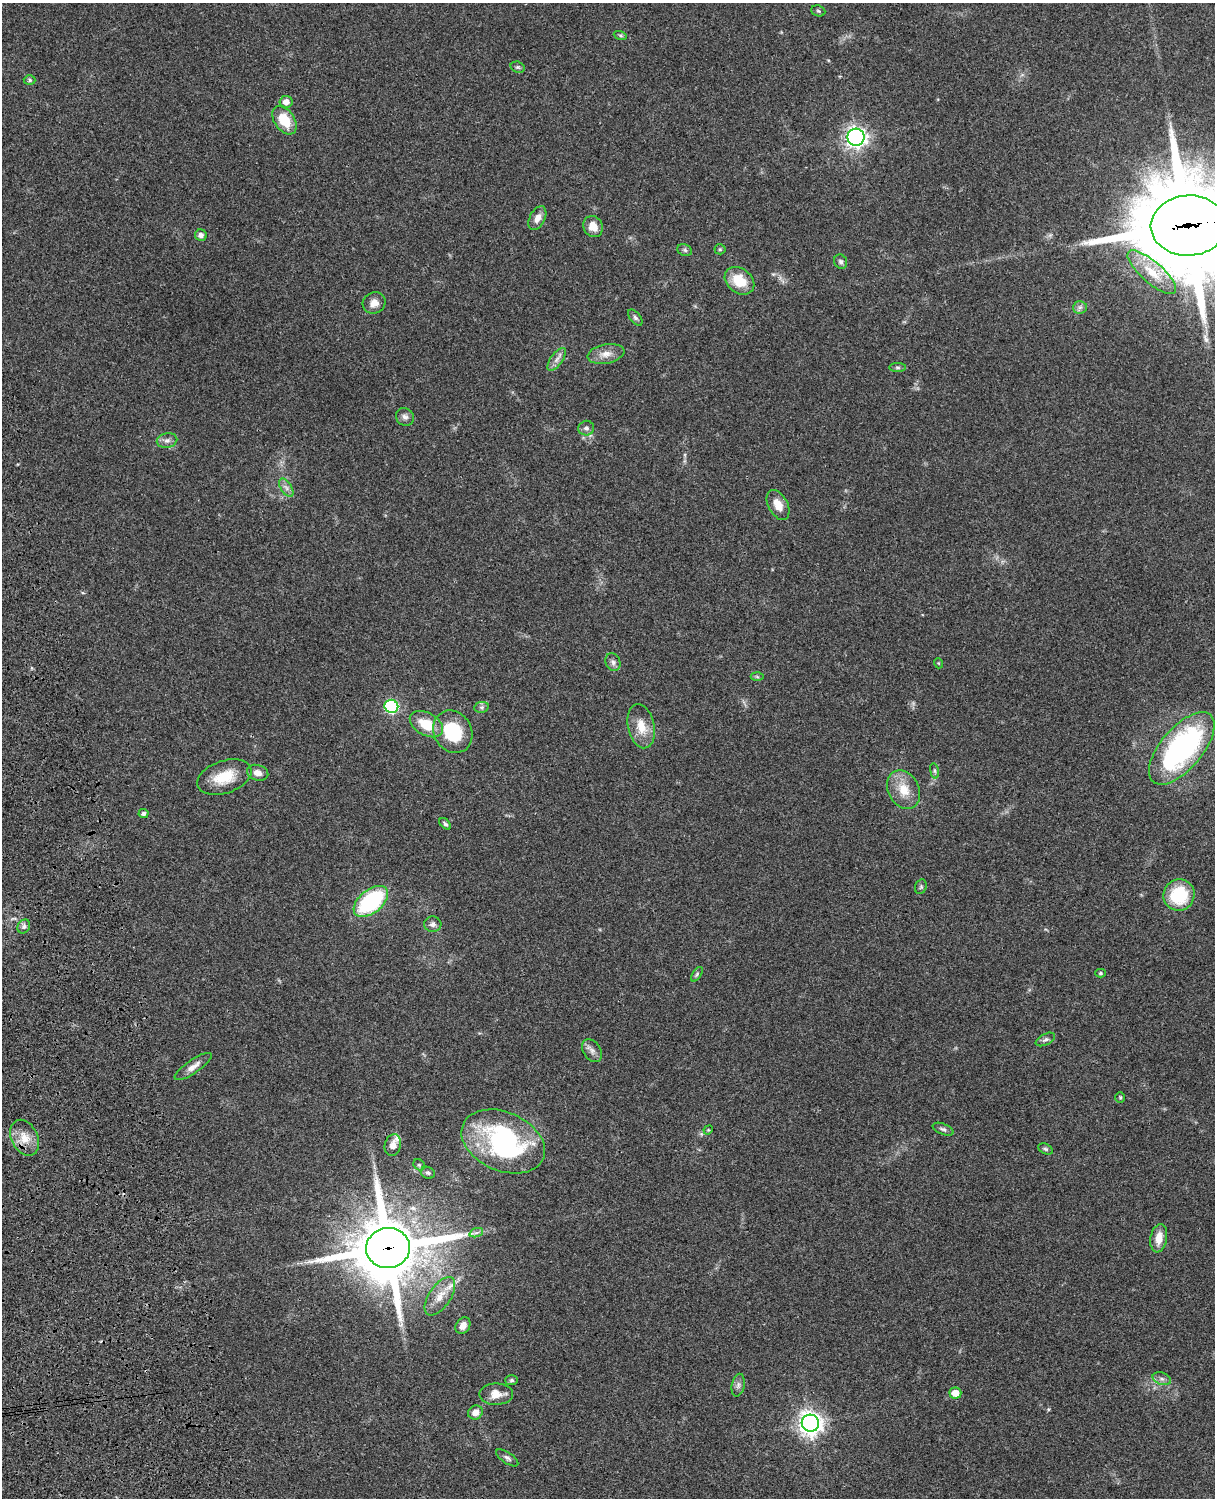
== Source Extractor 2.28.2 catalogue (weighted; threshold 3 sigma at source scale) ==
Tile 7 of 4 x 3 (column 3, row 2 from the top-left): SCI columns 2544-3756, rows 1773-3268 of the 5087 x 4928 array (HDU 1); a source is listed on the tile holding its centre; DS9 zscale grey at full resolution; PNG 1217 x 1500 px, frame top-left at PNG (2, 3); each listed source drawn as its Kron ellipse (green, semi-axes under 4 px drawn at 4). Shown black and unused: <1% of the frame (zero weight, under 3 of 4 exposures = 6% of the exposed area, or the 3 px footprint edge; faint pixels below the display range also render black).
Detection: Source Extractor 2.28.2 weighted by HDU 2 'WHT'; one run over the whole footprint, this tile lists its part. Background 0.0799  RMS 0.0058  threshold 0.0263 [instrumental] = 3 sigma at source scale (4.5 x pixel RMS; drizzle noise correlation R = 1.50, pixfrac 1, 0.05/0.05 arcsec/px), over >= 5 px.
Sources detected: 77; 1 inside a brighter object's white glare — neither listed nor drawn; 2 inside a brighter listed object's ellipse — not listed separately; the other 74 listed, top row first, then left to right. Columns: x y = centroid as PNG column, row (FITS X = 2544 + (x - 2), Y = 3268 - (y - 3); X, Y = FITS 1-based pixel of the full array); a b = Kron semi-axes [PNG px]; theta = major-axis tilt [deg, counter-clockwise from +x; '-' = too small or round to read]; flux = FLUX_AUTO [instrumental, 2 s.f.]
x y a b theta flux
818 11 7 5 -22 0.91
620 35 6 4 -19 0.9
518 67 7 5 -19 1.1
30 80 6 4 -1 1
286 102 6 5 - 4.2
284 120 16 10 -55 15
856 137 8 8 - 290
537 218 13 7 63 4.2
1189 225 38 30 3 11000
593 227 11 9 -62 7
201 235 6 5 - 2.4
720 249 5 5 - 0.81
685 250 7 5 -23 1.3
841 262 7 6 - 1.7
1152 272 31 10 -41 14
739 281 16 12 -37 15
374 303 12 10 32 4.7
1080 307 7 6 - 1.8
635 317 9 5 -51 1.5
606 354 18 9 11 5.5
557 359 13 6 54 2.9
898 367 8 4 0 1.1
405 417 9 8 - 2.4
586 428 8 7 - 2.1
167 441 10 7 14 2.5
286 488 10 5 -57 2.3
778 505 16 9 -62 6.8
613 662 9 7 -63 2
938 663 5 3 - 0.51
757 677 6 4 -3 0.82
391 706 7 6 - 81
482 707 7 5 11 1.3
426 724 18 11 -29 14
641 726 22 13 -78 10
453 732 22 19 -58 31
1182 748 44 21 50 120
934 771 8 4 -81 0.95
258 773 11 7 -17 4.2
224 777 28 16 19 16
904 790 20 15 -63 12
144 814 5 4 - 1.4
445 824 7 4 -42 1.1
921 887 7 5 70 1
1179 895 16 15 - 28
371 901 20 11 40 60
433 924 8 7 - 2.4
24 926 7 6 - 1.6
1100 973 5 4 - 0.8
697 974 8 4 55 1.1
1045 1039 10 5 26 1.7
592 1051 12 8 -55 3.1
193 1067 22 6 34 4.2
1120 1097 5 4 - 0.7
943 1129 11 5 -22 1.7
708 1130 5 4 - 0.59
25 1138 19 13 -64 8.9
503 1141 43 29 -23 95
393 1145 11 8 78 4.2
1045 1149 8 5 -27 1
419 1165 6 5 - 0.93
428 1173 7 5 -22 1.4
476 1233 7 4 18 1.3
1159 1238 14 8 80 7.1
388 1248 22 20 8 5000
440 1296 22 10 56 8.7
463 1326 9 7 57 3.9
1162 1379 9 6 -18 2.1
511 1380 6 5 - 0.97
738 1385 11 6 79 2.2
955 1393 6 5 - 7.3
496 1394 17 10 0 7.2
475 1412 7 6 - 4.5
810 1423 9 8 - 470
507 1458 13 5 -34 1.8
Overlapping masked pixels (flux is a lower limit): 2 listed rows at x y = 1189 225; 388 1248
Isophote crosses this tile's border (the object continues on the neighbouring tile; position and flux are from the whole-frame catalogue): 1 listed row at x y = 1189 225